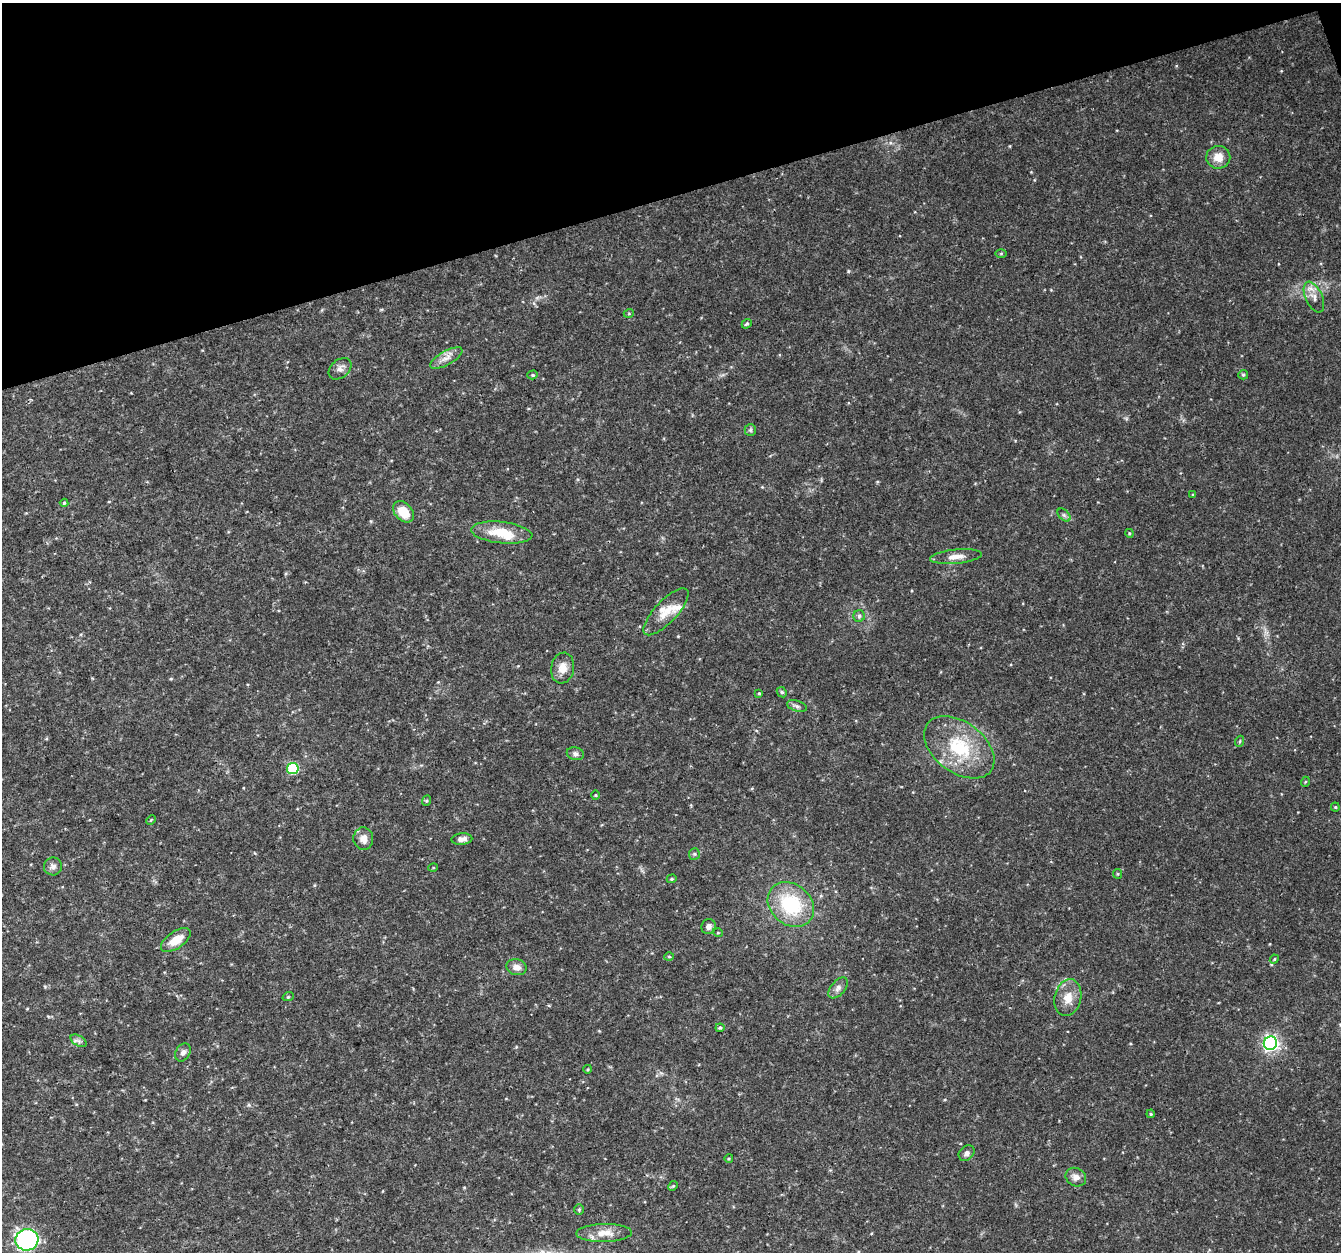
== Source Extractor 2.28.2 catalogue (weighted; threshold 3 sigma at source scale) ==
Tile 3 of 4 x 4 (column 3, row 1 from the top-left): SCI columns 2683-4021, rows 3867-5116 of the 5362 x 5182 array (HDU 1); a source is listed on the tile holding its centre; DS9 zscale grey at full resolution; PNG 1343 x 1254 px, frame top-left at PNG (2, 3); each listed source drawn as its Kron ellipse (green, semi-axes under 4 px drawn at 4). Shown black and unused: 16% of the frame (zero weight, under 3 of 4 exposures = <1% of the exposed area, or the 3 px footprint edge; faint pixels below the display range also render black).
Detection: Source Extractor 2.28.2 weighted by HDU 2 'WHT'; one run over the whole footprint, this tile lists its part. Background 0.0314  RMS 0.0037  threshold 0.0167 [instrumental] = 3 sigma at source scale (4.5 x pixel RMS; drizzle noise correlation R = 1.50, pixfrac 1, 0.0396/0.0396 arcsec/px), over >= 5 px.
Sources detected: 64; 2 inside a brighter listed object's ellipse — not listed separately; the other 62 listed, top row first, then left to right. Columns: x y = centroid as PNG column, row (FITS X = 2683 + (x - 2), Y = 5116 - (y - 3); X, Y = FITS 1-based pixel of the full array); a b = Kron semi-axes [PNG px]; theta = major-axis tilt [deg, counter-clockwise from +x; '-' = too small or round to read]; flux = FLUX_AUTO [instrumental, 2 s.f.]
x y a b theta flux
1218 157 12 11 - 4.3
1001 253 5 4 - 0.46
1314 297 16 8 -66 3.1
629 313 5 3 - 0.31
747 324 5 4 - 0.57
446 358 18 7 29 2.9
340 369 13 9 41 2
533 375 5 4 - 0.57
1243 375 5 4 - 0.48
750 430 6 5 - 0.61
1193 495 4 3 - 0.38
64 503 4 4 - 0.47
403 512 12 8 -47 7.7
1064 515 8 4 -45 0.81
502 533 31 10 -6 10
1129 533 4 3 - 0.37
956 557 26 7 5 3.5
666 612 30 11 47 6.4
859 616 6 6 - 0.74
563 668 15 11 80 4
782 692 5 4 - 0.54
759 693 3 3 - 0.38
797 706 10 5 -17 1.1
1240 741 5 3 - 0.39
959 747 40 25 -37 23
575 754 8 6 -14 1.2
293 769 6 5 - 27
1305 782 5 3 - 0.31
596 795 5 3 - 0.37
426 801 5 3 - 0.38
1335 807 4 4 - 0.41
151 820 5 3 - 0.35
363 839 11 10 - 3
462 839 10 5 5 1.9
694 854 6 5 - 0.63
53 866 9 9 - 1.6
433 868 5 3 - 0.31
1118 874 5 4 - 0.42
672 879 5 4 - 0.48
791 904 25 20 -40 24
709 927 7 7 - 1.5
718 933 5 3 - 0.32
176 940 17 8 34 5.6
669 957 5 3 - 0.4
1274 959 5 4 - 0.41
517 967 10 8 -14 2.4
838 988 12 7 49 1.7
288 997 6 3 18 0.43
1068 998 19 13 77 5.7
720 1028 4 4 - 0.61
79 1041 9 5 -32 1.1
1270 1043 7 6 - 120
183 1052 9 7 60 1.5
588 1069 4 3 - 0.33
1151 1114 4 4 - 0.41
967 1153 9 6 42 1.2
729 1158 4 3 - 0.39
1076 1177 10 9 - 2.3
673 1186 5 4 - 0.43
579 1209 5 5 - 0.5
604 1233 28 9 1 5.5
27 1240 11 10 - 69
Unlisted compact peaks at least as high as the median listed source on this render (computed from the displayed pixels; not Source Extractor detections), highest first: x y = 848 271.